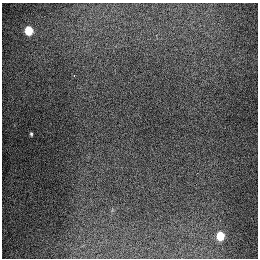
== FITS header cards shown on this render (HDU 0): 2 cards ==
NAXIS1  =                  256
NAXIS2  =                  256

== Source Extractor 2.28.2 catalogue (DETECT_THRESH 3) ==
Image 256 x 256 px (HDU 0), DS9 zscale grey, 1 PNG px = 1 image px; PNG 260 x 260 px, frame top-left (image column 1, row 256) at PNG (2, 3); no overlay
Background 1330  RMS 28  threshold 84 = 3 sigma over >= 5 px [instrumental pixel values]
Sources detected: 4; all 4 listed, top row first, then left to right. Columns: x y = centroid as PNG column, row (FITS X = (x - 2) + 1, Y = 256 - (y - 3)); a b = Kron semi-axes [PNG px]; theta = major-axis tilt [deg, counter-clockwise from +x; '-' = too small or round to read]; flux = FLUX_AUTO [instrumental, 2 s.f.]
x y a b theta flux
29 30 6 5 - 89000
74 76 2 2 - 1500
31 134 4 3 - 2700
220 236 6 5 - 70000